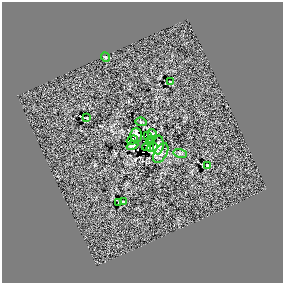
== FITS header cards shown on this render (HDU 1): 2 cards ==
NAXIS1  =                  281 /
NAXIS2  =                  281 /

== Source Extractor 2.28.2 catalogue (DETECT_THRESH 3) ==
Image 281 x 281 px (HDU 1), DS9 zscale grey, 1 PNG px = 1 image px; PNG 285 x 285 px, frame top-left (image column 1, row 281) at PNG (2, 2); each listed source drawn as its Kron ellipse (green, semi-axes under 4 px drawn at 4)
Background 0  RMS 11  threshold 33.6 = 3 sigma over >= 5 px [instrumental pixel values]
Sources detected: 20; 1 with non-positive FLUX_AUTO (blend fragments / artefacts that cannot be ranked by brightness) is neither listed nor drawn; the other 19 listed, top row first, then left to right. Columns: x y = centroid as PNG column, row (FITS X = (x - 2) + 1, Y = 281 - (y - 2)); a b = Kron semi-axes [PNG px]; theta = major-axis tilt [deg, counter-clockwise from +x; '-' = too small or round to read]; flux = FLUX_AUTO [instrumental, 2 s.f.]
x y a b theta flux
105 57 5 4 - 960
170 81 3 2 - 500
86 118 3 2 - 730
141 122 6 4 -6 900
152 133 4 3 - 870
136 135 7 6 - 3400
148 135 3 3 - 1100
152 139 4 2 - 410
132 140 6 3 20 3900
150 142 3 2 - 700
132 145 6 4 24 2600
158 145 9 5 84 2600
146 147 4 3 - 1400
152 147 5 4 - 1400
161 153 11 6 60 3300
180 153 7 4 -13 950
207 166 3 2 - 820
119 202 3 2 - 630
123 202 3 2 - 660
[1 non-positive-flux detection neither listed nor drawn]